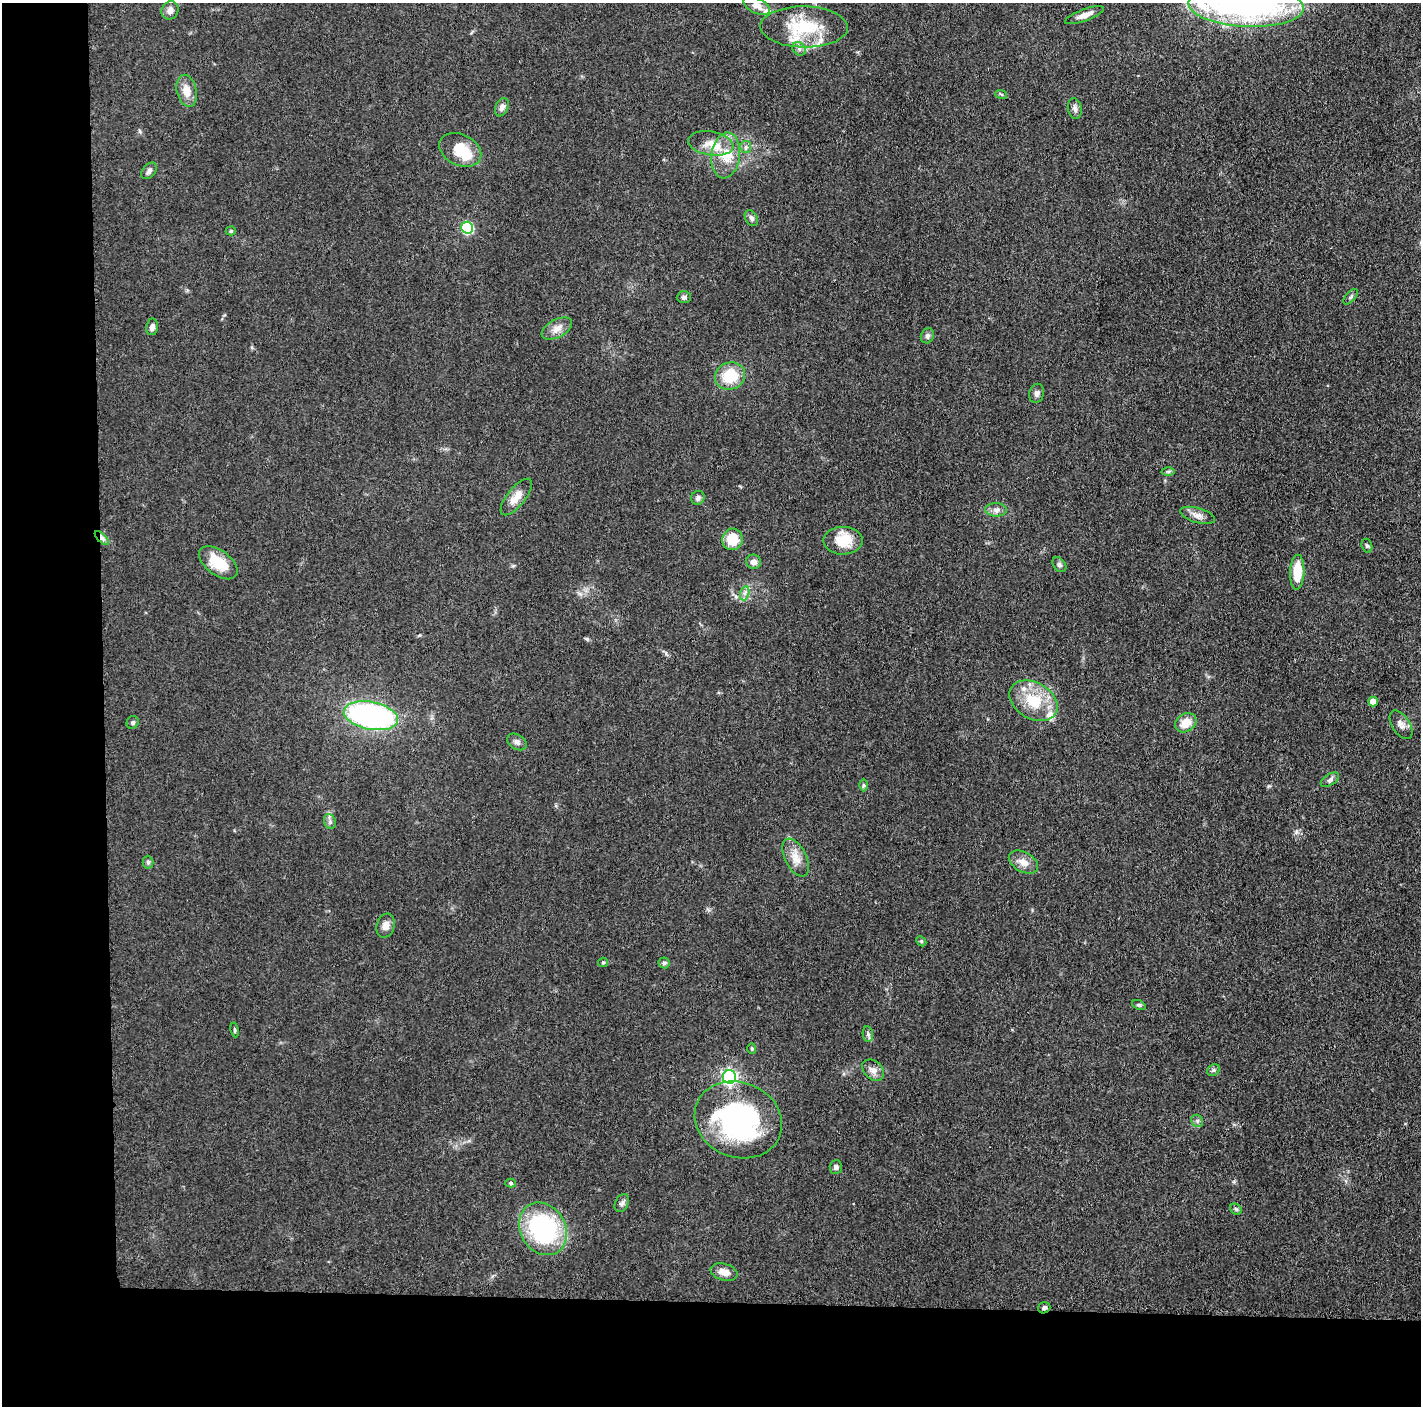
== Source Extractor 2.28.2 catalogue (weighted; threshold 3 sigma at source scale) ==
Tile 7 of 3 x 3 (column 1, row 3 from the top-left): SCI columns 7-1425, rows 18-1421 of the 4272 x 4249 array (HDU 1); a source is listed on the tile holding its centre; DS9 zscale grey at full resolution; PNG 1423 x 1408 px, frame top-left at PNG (2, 3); each listed source drawn as its Kron ellipse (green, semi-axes under 4 px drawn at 4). Shown black and unused: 14% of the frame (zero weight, under 3 of 5 exposures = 1% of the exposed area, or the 3 px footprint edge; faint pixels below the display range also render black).
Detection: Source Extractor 2.28.2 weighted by HDU 2 'WHT'; one run over the whole footprint, this tile lists its part. Background 0.0487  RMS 0.0052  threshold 0.0236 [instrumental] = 3 sigma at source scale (4.5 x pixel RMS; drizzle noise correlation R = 1.50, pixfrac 1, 0.05/0.05 arcsec/px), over >= 5 px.
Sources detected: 79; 7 inside a brighter listed object's ellipse — not listed separately; the other 72 listed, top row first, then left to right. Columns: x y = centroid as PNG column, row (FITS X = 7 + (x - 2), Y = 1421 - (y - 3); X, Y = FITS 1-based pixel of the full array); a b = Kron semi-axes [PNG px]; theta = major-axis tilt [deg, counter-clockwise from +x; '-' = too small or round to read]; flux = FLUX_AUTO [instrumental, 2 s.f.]
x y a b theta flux
757 6 14 7 -27 3.8
1246 6 58 21 -3 150
170 10 9 8 - 2.8
1084 15 20 6 20 4
804 27 43 20 -1 29
799 49 7 6 - 1.5
187 91 16 9 -77 6.2
1001 94 6 3 -18 0.65
502 107 9 6 66 2.3
1075 109 10 7 -77 1.8
711 143 23 12 -10 8.5
746 147 6 5 - 1.2
460 150 22 15 -26 14
726 155 23 14 83 12
149 171 9 6 49 1.7
751 218 8 6 -61 1.5
467 228 6 6 - 39
231 231 5 4 - 0.75
684 297 7 6 - 1.5
1351 297 9 5 49 1.1
152 327 8 6 80 2.1
557 329 16 9 28 4.2
927 336 8 6 65 1.5
730 376 15 13 22 16
1037 393 10 7 77 1.9
1168 471 6 4 1 0.9
516 497 22 9 51 6.5
698 498 7 6 - 1.7
996 510 11 6 -1 2.4
1197 515 18 7 -16 3.7
102 538 9 3 -45 1.3
732 539 11 10 - 12
843 541 19 14 0 14
1367 546 7 5 -72 0.93
754 562 7 7 - 2.6
218 563 22 12 -37 14
1059 565 8 6 -51 1.3
1297 572 17 7 87 14
745 593 7 4 72 1.5
1033 701 26 18 -30 19
1373 702 5 5 - 6.8
371 716 27 14 -11 130
133 722 6 6 - 1.1
1186 723 11 9 32 7.5
1401 725 16 9 -57 3.1
517 742 10 7 -34 2.1
1330 780 10 5 32 1.5
863 785 6 4 -89 0.81
330 821 8 5 -70 1.4
796 857 21 10 -63 6.3
148 862 6 5 - 1.1
1023 862 16 10 -29 4.7
386 926 12 9 74 3.6
921 941 6 4 -45 0.69
603 962 5 4 - 0.69
664 963 5 5 - 1.1
1139 1005 7 4 -24 0.84
235 1030 7 3 -80 0.7
868 1034 7 5 -81 1.2
752 1048 5 4 - 0.77
873 1070 12 9 -44 3.3
1214 1070 7 5 37 1.2
729 1077 7 6 - 130
738 1120 45 37 -22 110
1197 1121 6 5 - 1.3
836 1167 7 6 - 1.3
511 1183 5 4 - 0.91
622 1203 9 6 61 1.6
1236 1209 6 5 - 0.91
543 1229 27 22 -59 72
724 1272 14 8 -16 4.8
1044 1308 6 5 - 1.3
Overlapping masked pixels (flux is a lower limit): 2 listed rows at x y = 102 538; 1044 1308
Isophote crosses this tile's border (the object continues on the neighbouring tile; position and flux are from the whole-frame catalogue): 1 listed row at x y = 1246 6